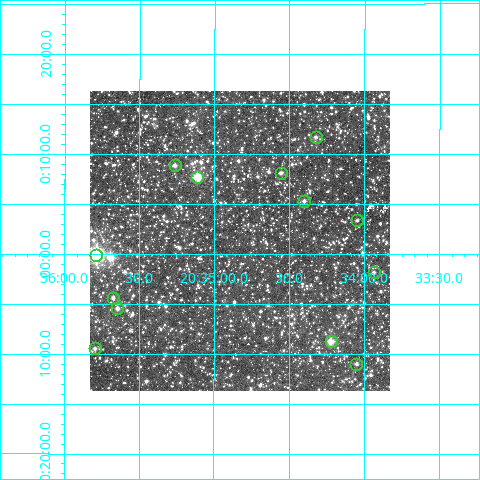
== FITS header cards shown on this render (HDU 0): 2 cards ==
NAXIS1  =                  300
NAXIS2  =                  300

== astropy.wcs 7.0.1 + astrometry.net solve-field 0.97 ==
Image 300 x 300 px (HDU 0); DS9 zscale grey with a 90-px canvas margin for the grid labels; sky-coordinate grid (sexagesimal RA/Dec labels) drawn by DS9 from the SOLVED WCS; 13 Tycho-2 reference stars matched to detected sources circled (green)
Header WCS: RA---TAN/DEC--TAN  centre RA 20:34:50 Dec +00:01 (308.71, +0.02 deg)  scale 6 arcsec/px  FOV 30.0' x 30.0'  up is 0 deg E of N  parity normal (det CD < 0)
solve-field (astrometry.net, Tycho-2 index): VERIFIED the header's WCS against the Tycho-2 star catalogue (13 matches, 0 conflicts) and refined it, rather than solving blind
Solved WCS: RA---TAN-SIP/DEC--TAN-SIP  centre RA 20:34:50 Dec +00:01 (308.71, +0.02 deg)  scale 6 arcsec/px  FOV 30.0' x 30.0'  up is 0 deg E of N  parity normal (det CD < 0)
The solver's refit moves the header's centre by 0.89 arcsec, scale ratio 1.001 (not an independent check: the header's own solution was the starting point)
Tycho-2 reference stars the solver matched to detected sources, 13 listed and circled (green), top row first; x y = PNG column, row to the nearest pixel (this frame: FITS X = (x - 90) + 1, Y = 300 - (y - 91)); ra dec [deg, ICRS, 3 dp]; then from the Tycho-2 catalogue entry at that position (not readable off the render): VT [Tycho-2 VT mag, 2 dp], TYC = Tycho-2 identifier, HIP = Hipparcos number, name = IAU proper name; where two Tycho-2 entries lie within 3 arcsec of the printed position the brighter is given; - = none
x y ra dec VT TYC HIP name
316 137 308.581 +0.195 12.33 510-983-1 - -
175 165 308.815 +0.148 11.24 510-1603-1 - -
281 173 308.639 +0.135 11.53 510-868-1 - -
197 177 308.778 +0.128 9.77 510-820-1 - -
304 201 308.600 +0.089 12.09 510-907-1 - -
357 220 308.511 +0.057 12.15 510-981-1 - -
96 255 308.946 -0.001 7.15 5176-1483-1 101622 -
374 272 308.484 -0.030 12.03 5176-1117-1 - -
113 298 308.918 -0.073 11.78 5176-1219-1 - -
117 308 308.911 -0.091 11.65 5176-1247-1 - -
331 341 308.555 -0.146 10.08 5176-958-1 - -
95 348 308.949 -0.157 11.65 5176-1223-1 - -
356 364 308.512 -0.183 11.81 5176-1033-1 - -